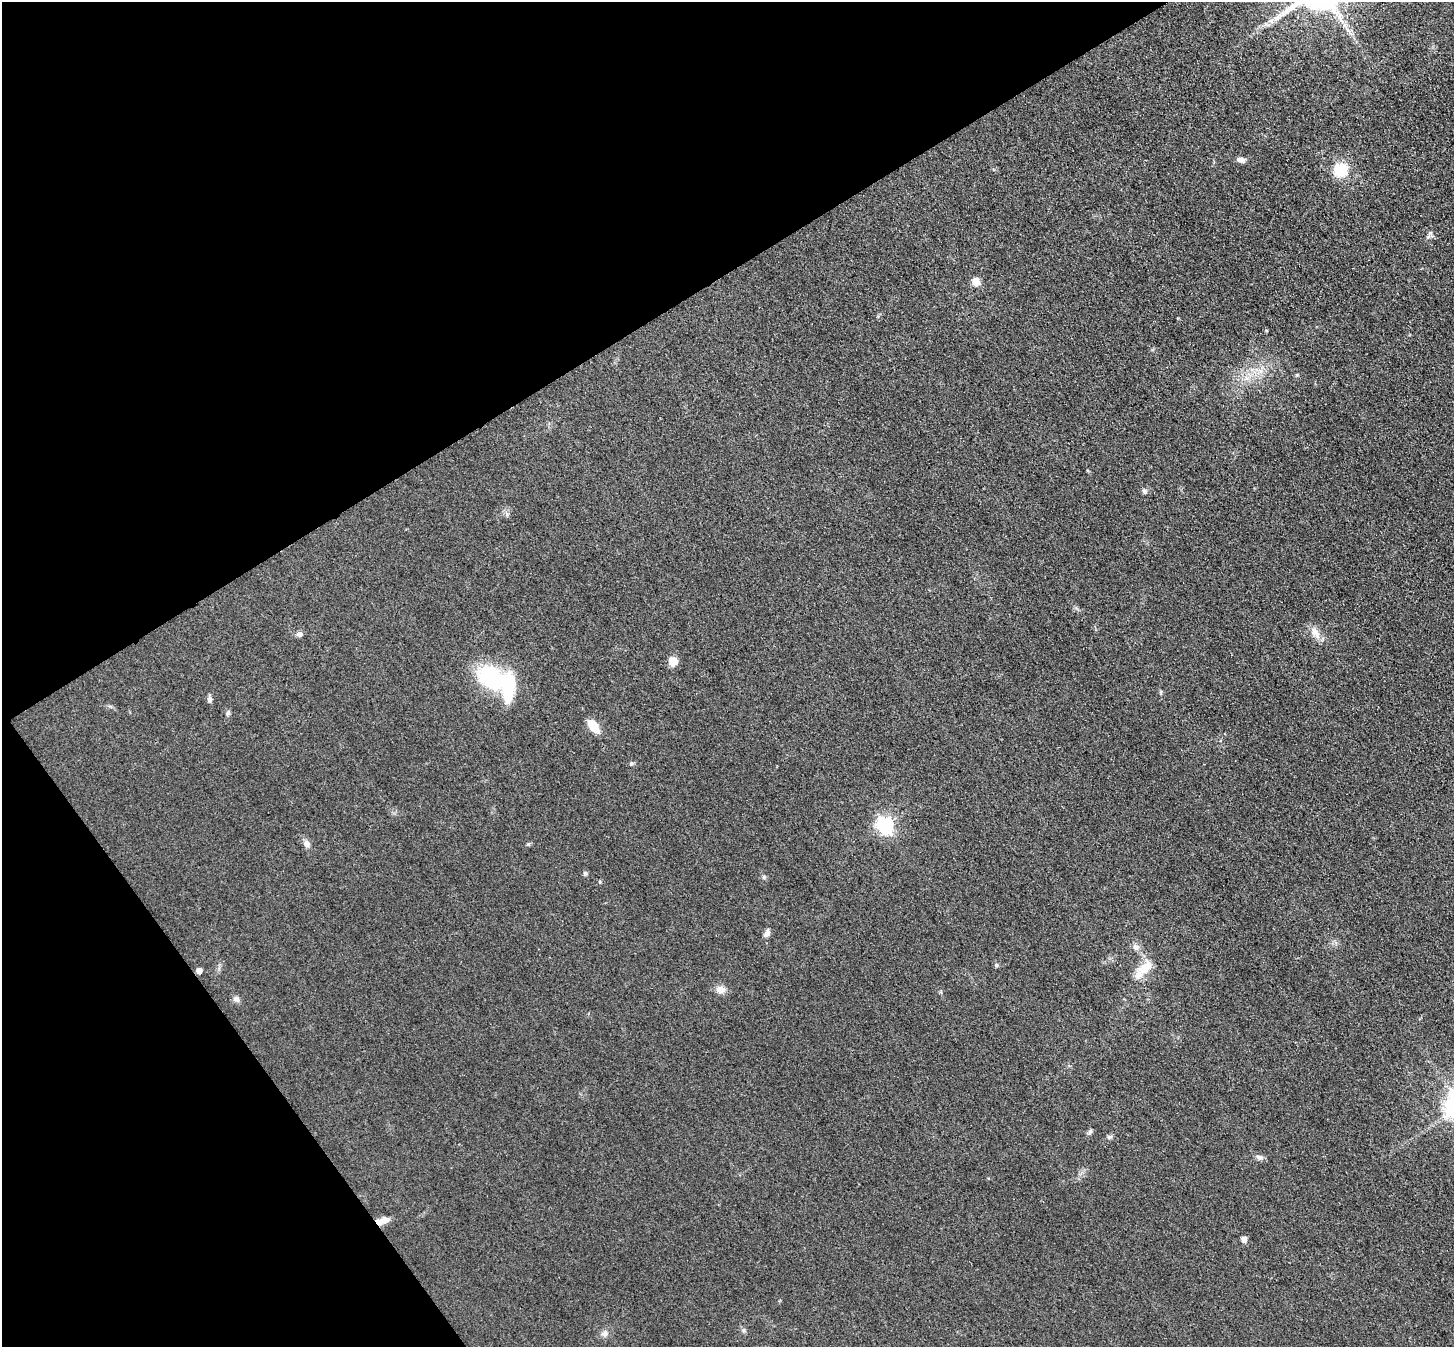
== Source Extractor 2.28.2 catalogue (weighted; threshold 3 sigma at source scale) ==
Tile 5 of 4 x 4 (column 1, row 2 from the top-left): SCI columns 79-1530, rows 2899-4243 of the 5962 x 5933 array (HDU 1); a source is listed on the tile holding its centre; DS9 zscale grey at full resolution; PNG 1456 x 1349 px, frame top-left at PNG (2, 2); no overlay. Shown black and unused: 29% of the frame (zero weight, under 3 of 4 exposures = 7% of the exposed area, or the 3 px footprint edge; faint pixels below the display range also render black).
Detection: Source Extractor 2.28.2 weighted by HDU 2 'WHT'; one run over the whole footprint, this tile lists its part. Background 0.0546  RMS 0.0095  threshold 0.0427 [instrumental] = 3 sigma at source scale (4.5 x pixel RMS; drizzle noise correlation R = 1.50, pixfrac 1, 0.05/0.05 arcsec/px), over >= 5 px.
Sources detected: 34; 1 inside a brighter object's white glare — not listed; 1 inside a brighter listed object's ellipse — not listed separately; the other 32 listed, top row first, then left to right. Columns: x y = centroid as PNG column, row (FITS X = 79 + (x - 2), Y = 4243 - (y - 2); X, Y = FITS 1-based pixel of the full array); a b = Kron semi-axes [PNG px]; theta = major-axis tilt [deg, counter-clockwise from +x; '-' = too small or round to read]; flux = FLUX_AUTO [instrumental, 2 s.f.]
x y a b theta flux
1271 21 7 6 - 3
1241 160 11 6 -9 3.8
1340 170 15 14 - 27
1430 233 6 4 46 1.8
976 282 8 7 - 9.6
1266 330 5 3 - 0.86
1144 491 7 6 - 2.4
507 514 6 5 - 1.8
1315 633 19 9 -60 8.5
299 634 8 7 - 3.1
673 661 10 10 - 8.8
491 679 37 25 -33 79
209 699 8 6 90 2.9
228 713 6 6 - 1.9
593 726 16 8 -55 15
631 764 6 5 - 1.4
885 825 7 6 - 290
306 843 9 8 - 4.4
585 873 6 5 - 1.6
767 933 10 6 56 4.2
1136 947 11 8 -55 4.6
996 965 6 5 - 1.7
1145 967 21 12 40 17
199 970 5 5 - 7.2
720 989 13 9 -16 6.6
236 999 9 7 -37 3.5
1090 1132 8 5 63 2
1109 1137 7 5 2 2
1260 1157 10 6 -12 3.3
382 1221 17 7 16 9.4
1244 1239 5 5 - 6
605 1333 9 7 67 3.8
Overlapping masked pixels (flux is a lower limit): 1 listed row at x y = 382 1221
Unlisted compact peaks at least as high as the median listed source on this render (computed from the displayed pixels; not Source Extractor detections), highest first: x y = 528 844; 764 877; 1297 375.